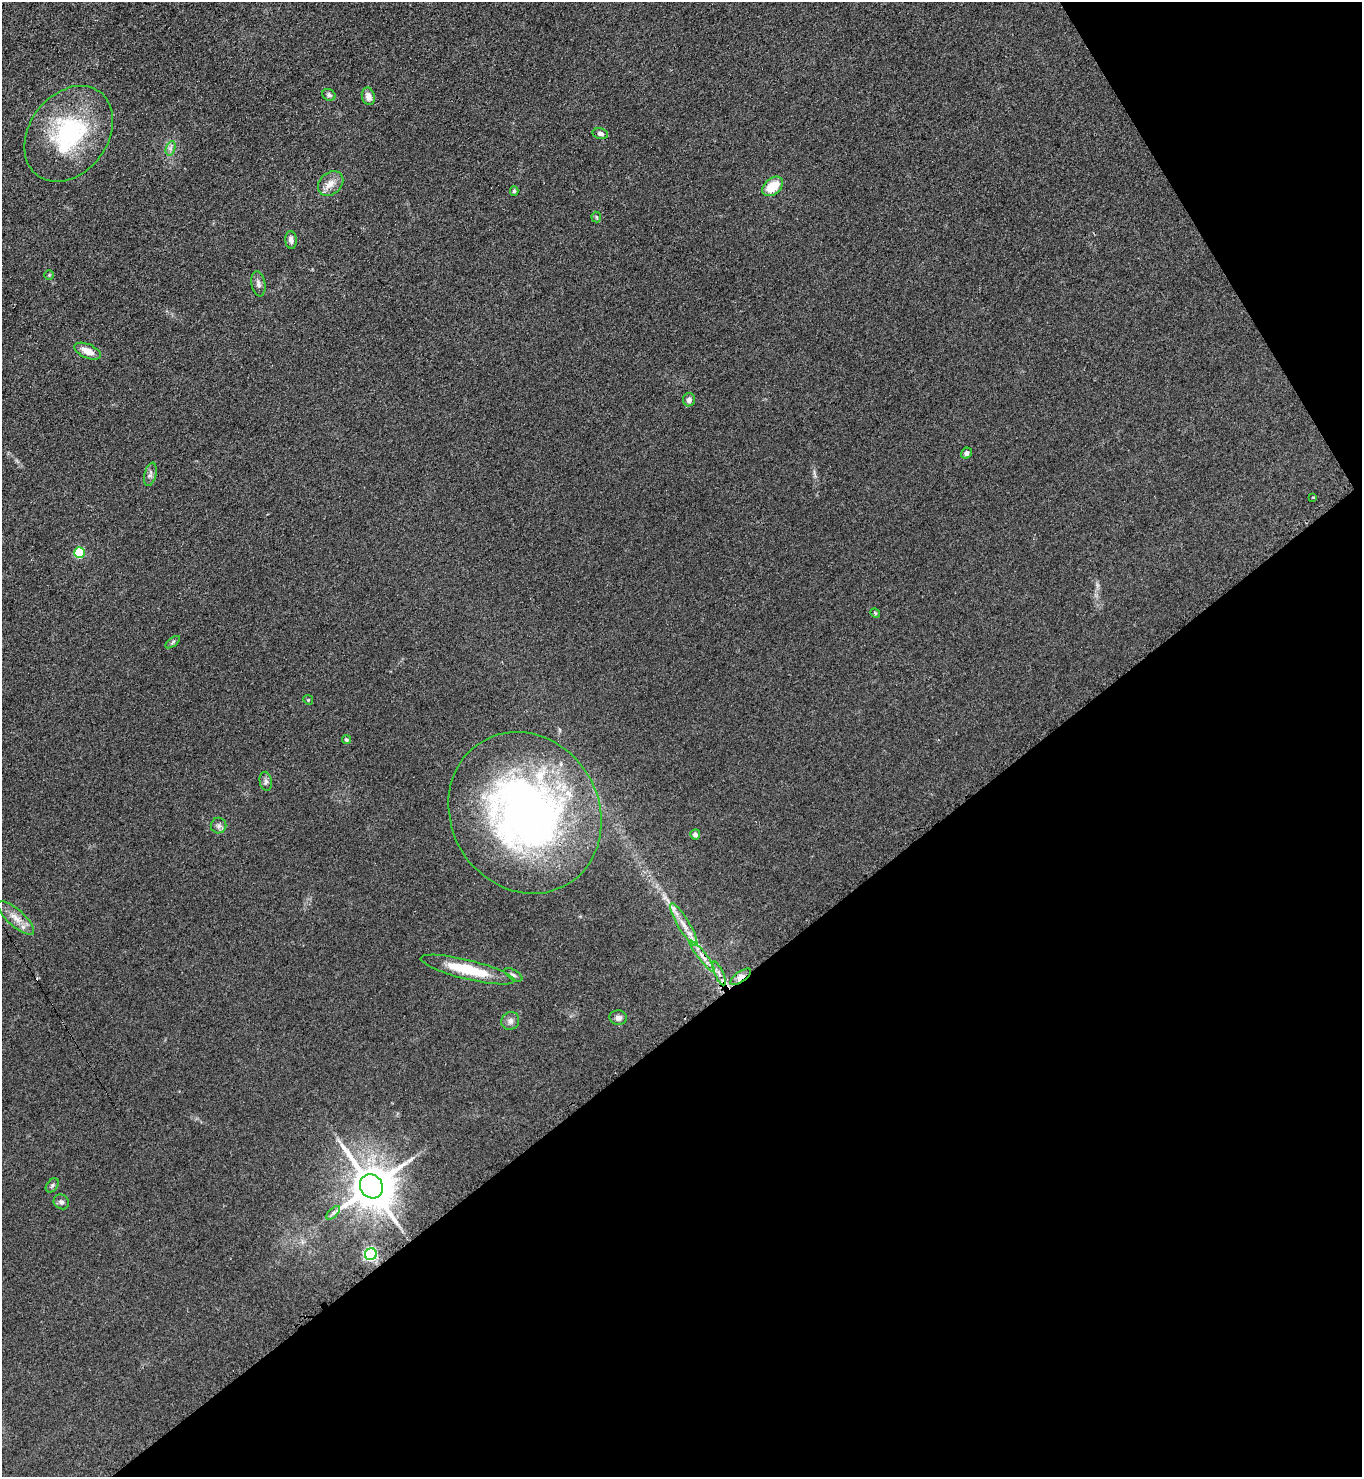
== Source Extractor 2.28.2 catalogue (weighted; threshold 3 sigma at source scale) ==
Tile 12 of 4 x 4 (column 4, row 3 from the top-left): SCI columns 4241-5600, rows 1492-2966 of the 5906 x 5921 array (HDU 1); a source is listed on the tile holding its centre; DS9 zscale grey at full resolution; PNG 1364 x 1479 px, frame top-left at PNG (2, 2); each listed source drawn as its Kron ellipse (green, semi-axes under 4 px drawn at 4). Shown black and unused: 35% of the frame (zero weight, under 2 of 3 exposures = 2% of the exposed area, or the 3 px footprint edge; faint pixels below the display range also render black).
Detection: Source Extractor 2.28.2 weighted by HDU 2 'WHT'; one run over the whole footprint, this tile lists its part. Background 0.1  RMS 0.012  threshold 0.0523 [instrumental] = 3 sigma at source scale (4.5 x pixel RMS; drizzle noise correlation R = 1.50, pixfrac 1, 0.05/0.05 arcsec/px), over >= 5 px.
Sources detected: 43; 1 cosmic-ray / hot-pixel residue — neither listed nor drawn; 2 inside a brighter listed object's ellipse — not listed separately; the other 40 listed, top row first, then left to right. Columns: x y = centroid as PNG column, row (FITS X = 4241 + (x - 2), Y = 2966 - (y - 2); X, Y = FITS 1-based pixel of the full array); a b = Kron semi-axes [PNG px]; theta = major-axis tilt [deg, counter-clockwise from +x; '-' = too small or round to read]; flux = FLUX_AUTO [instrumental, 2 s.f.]
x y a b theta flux
329 95 7 5 -19 2.7
368 96 9 6 -77 6.6
69 134 52 39 53 130
600 134 8 5 -13 3.3
171 148 7 4 71 2.8
331 183 14 10 43 10
773 186 12 8 39 25
514 191 4 4 - 1.7
596 217 5 5 - 1.3
291 240 9 5 -86 4.3
49 275 5 5 - 1.4
258 284 13 7 -80 4.9
87 351 14 7 -23 11
689 400 7 6 - 4.4
967 453 6 5 - 3.4
150 474 12 6 75 4.2
1313 497 2 2 - 0.99
79 553 5 5 - 73
875 613 5 4 - 1.1
173 642 8 4 37 2
308 700 5 4 - 1.3
346 740 4 4 - 2
266 781 9 6 -81 3.4
525 813 83 74 -58 560
219 826 8 8 - 3.9
695 834 5 5 - 4.2
16 918 23 8 -42 13
684 925 24 6 -59 13
702 956 20 4 -52 8.2
467 970 48 9 -14 49
719 973 13 4 -65 5.2
513 975 10 5 -30 3
741 977 12 5 35 8.8
618 1018 9 7 -7 5.1
510 1021 9 8 - 5.2
52 1185 8 5 50 2.5
371 1186 12 11 - 4700
61 1202 8 7 - 3.4
333 1213 8 4 45 2.8
371 1254 6 6 - 220
Overlapping masked pixels (flux is a lower limit): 2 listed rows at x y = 702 956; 741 977